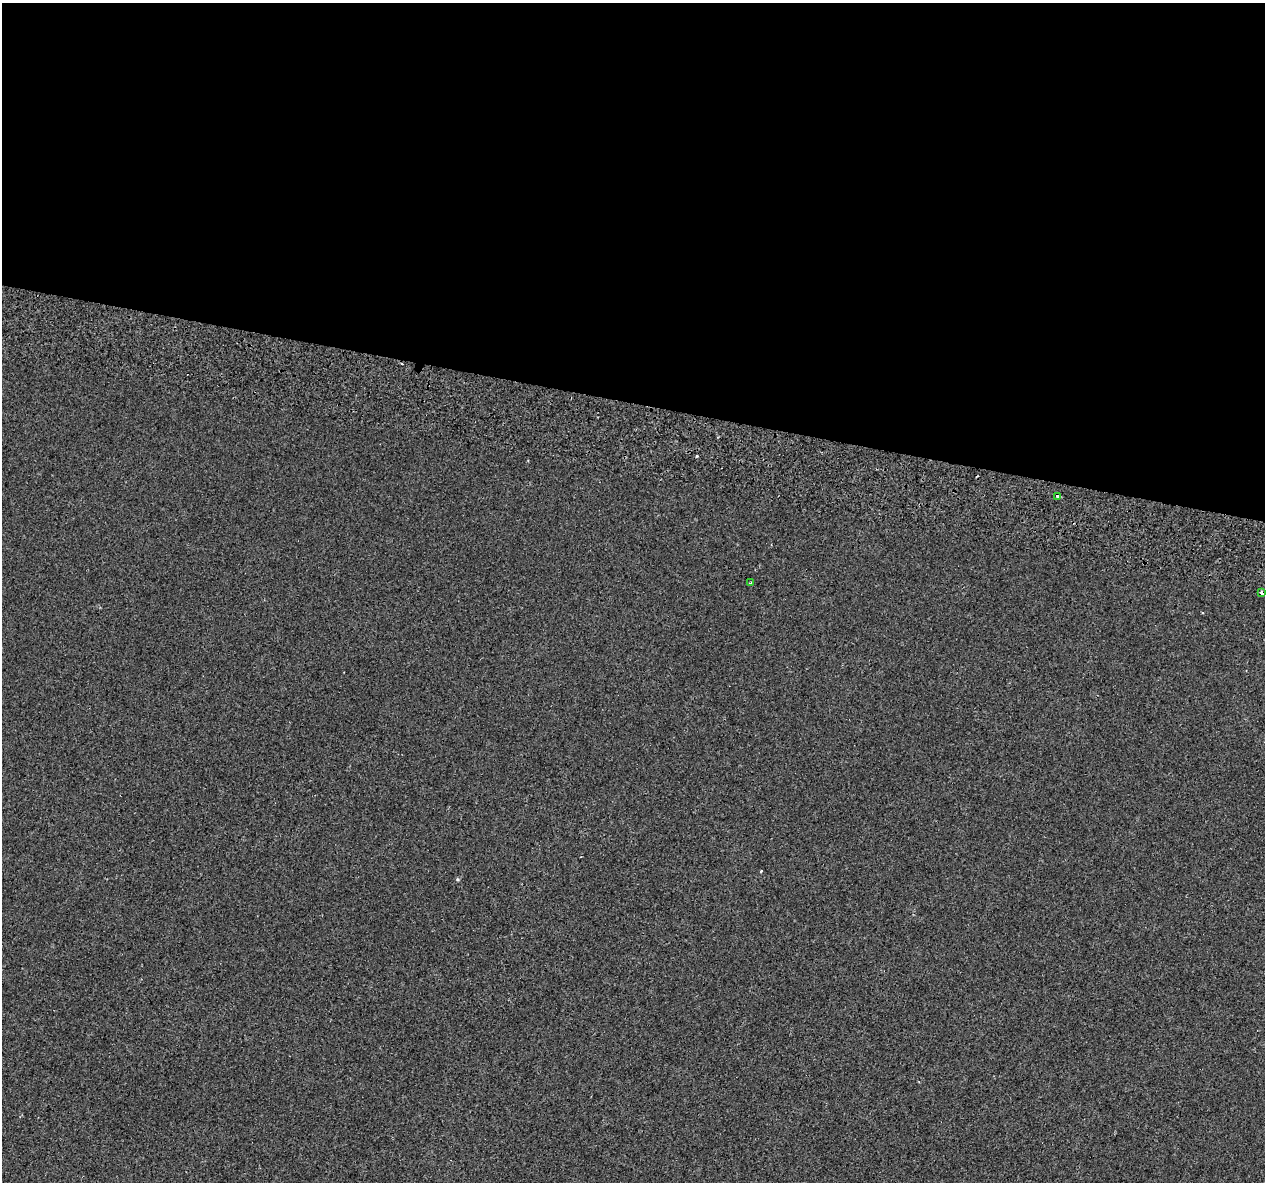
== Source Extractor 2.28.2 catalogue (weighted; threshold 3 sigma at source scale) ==
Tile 3 of 4 x 4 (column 3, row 1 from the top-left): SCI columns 2623-3885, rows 3926-5105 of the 5235 x 5432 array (HDU 1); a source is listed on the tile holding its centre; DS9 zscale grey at full resolution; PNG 1267 x 1184 px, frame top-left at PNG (2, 3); each listed source drawn as its Kron ellipse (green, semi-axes under 4 px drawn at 4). Shown black and unused: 34% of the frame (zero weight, under 2 of 3 exposures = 7% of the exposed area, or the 3 px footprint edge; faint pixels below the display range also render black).
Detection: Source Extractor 2.28.2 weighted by HDU 2 'WHT'; one run over the whole footprint, this tile lists its part. Background -3.38e-04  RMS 0.0045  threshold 0.0203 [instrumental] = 3 sigma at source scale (4.5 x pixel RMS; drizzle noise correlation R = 1.50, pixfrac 1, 0.0396/0.0396 arcsec/px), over >= 5 px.
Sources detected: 5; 2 cosmic-ray / hot-pixel residue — neither listed nor drawn; the other 3 listed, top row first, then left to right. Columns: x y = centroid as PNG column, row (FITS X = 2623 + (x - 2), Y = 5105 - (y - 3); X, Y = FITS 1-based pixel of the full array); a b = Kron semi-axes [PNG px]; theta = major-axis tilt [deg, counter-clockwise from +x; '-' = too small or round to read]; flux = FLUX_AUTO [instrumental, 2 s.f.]
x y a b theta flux
1057 496 4 3 - 4.3
751 583 3 3 - 0.43
1262 593 4 3 - 3.5
Overlapping masked pixels (flux is a lower limit): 1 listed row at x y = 1262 593